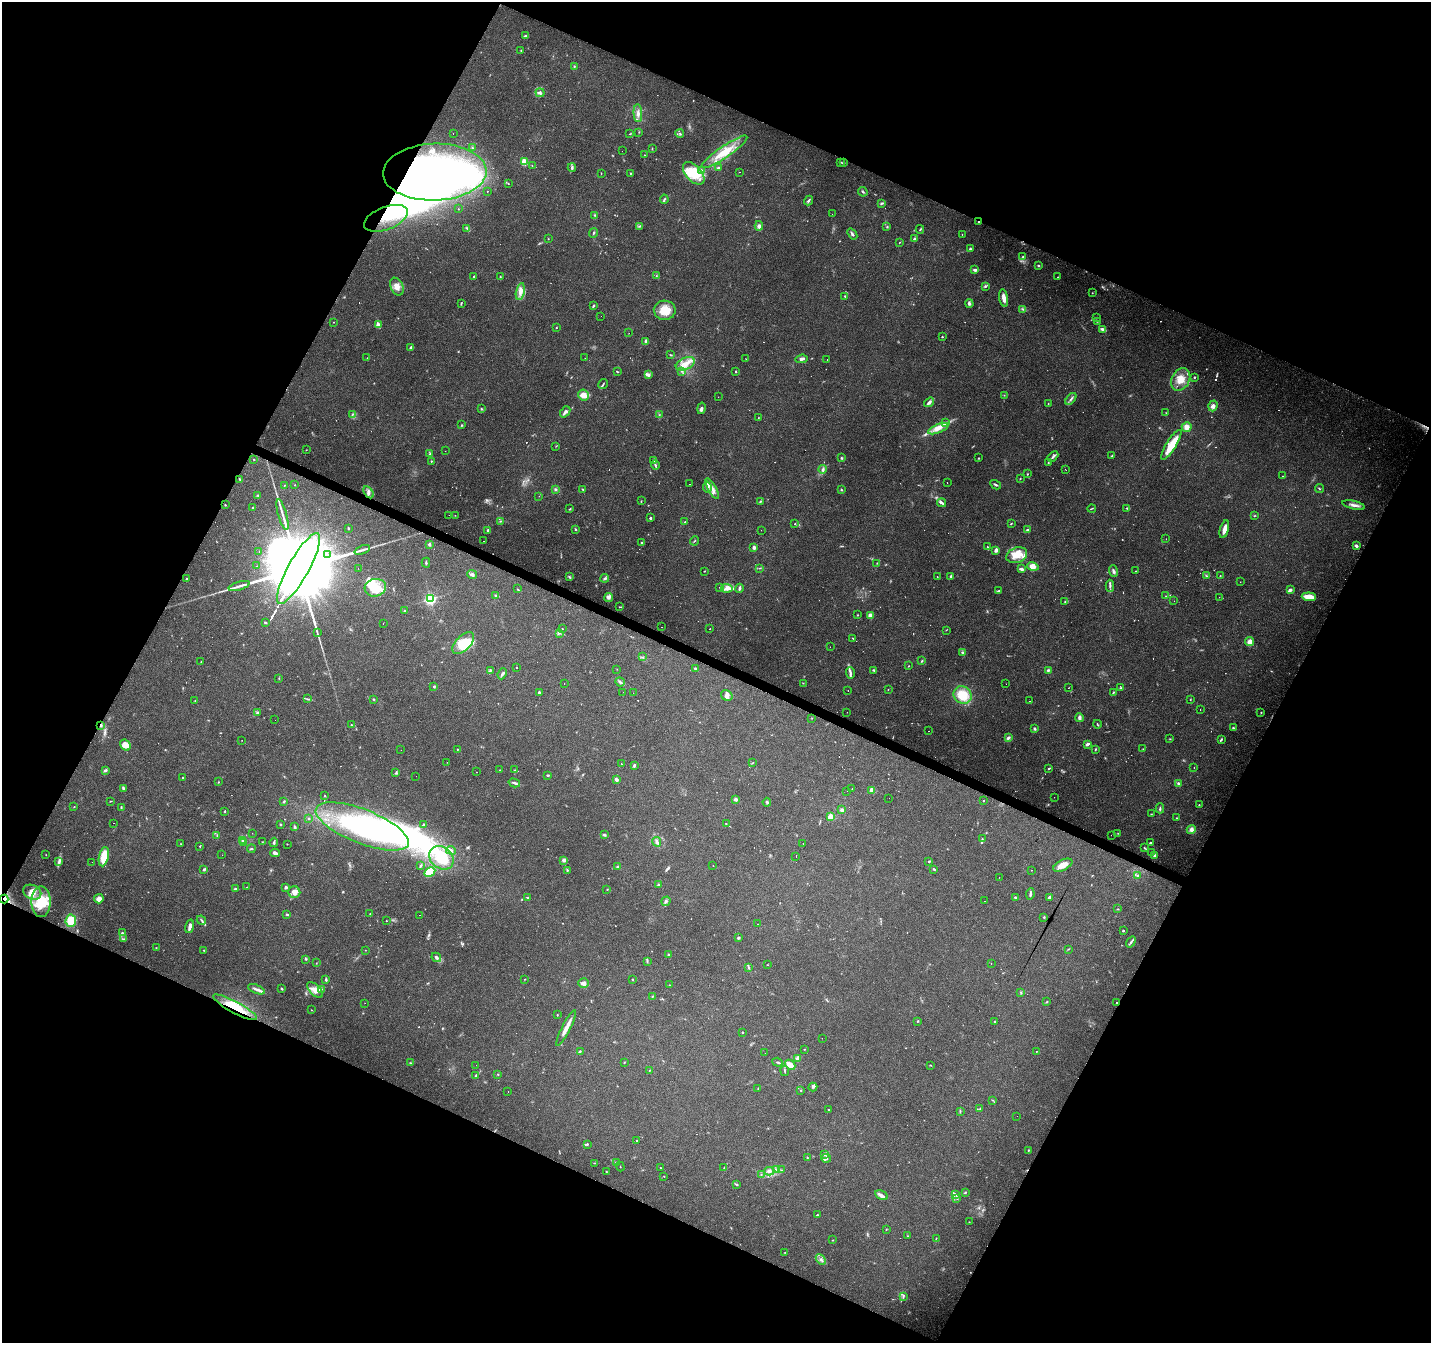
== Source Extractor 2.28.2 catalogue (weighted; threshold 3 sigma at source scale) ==
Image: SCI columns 1-5716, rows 199-5560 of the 5721 x 5825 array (HDU 1 of 3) = the unmasked area's bounding box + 8 px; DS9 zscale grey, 4 x 4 block average (1 PNG px = mean of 4 x 4 image px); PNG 1433 x 1345 px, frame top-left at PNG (2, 2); each listed source drawn as its Kron ellipse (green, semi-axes under 4 px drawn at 4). Shown black and unused: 45% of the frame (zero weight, under 2 of 3 exposures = <1% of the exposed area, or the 3 px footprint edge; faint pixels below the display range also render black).
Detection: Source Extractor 2.28.2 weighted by HDU 2 'WHT'. Background 0.132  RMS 0.008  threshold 0.0361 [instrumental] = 3 sigma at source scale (4.5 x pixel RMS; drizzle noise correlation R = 1.50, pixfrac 1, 0.0396/0.0396 arcsec/px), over >= 5 px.
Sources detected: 789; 29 too faint to see at this stretch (4 x 4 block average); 10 inside a brighter object's white glare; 64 cosmic-ray / hot-pixel residue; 1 long thin detection or spike segment (spike, bleed or trail) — neither listed nor drawn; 10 coinciding with a brighter row at this scale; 61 inside a brighter listed object's ellipse — not listed separately; of the other 614, all 500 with FLUX_AUTO >= 1.6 (the completeness limit of this list) listed and drawn (114 fainter detections not listed), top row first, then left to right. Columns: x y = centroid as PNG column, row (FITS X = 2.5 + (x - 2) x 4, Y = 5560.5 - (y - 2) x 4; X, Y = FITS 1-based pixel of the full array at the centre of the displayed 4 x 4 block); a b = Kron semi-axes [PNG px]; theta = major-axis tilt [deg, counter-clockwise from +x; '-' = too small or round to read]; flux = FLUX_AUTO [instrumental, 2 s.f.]
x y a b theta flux
525 36 3 2 - 7.6
521 50 2 2 - 3.8
574 67 2 2 - 2.6
540 93 4 3 - 8.3
638 113 9 3 -87 20
639 132 2 2 - 1.9
453 133 2 2 - 1.9
680 133 4 2 - 6
630 134 2 2 - 2.1
472 148 2 2 - 3
652 149 2 2 - 2.1
622 151 2 2 - 1.8
724 152 27 5 34 110
644 155 2 2 - 1.8
524 162 2 2 - 100
841 162 2 2 - 1.8
844 162 2 2 - 4.6
532 165 2 2 - 2.1
572 168 4 2 - 11
718 168 3 2 - 6.5
702 171 3 3 - 7.7
435 172 52 28 2 1500
740 172 2 2 - 4.7
601 173 3 2 - 2.2
630 173 2 2 - 3.7
694 173 13 7 -48 86
508 184 2 2 - 1.7
487 191 2 2 - 2.6
863 192 5 2 - 7.6
664 199 4 2 - 8.6
808 201 5 2 - 8.4
882 203 4 2 - 7.1
458 209 2 2 - 2
832 214 2 2 - 2.2
594 215 3 2 - 4.5
386 218 23 11 21 180
978 222 2 2 - 2.5
640 226 3 2 - 3.7
759 226 5 3 - 16
887 227 2 2 - 4.5
467 228 2 2 - 4.3
920 229 4 2 - 3.8
593 233 5 2 - 5.2
852 234 6 2 -52 10
962 235 3 2 - 1.6
548 239 2 2 - 2.4
914 239 2 2 - 5.4
899 242 2 2 - 1.9
970 249 3 3 - 6.4
1023 257 3 3 - 6
1038 266 2 2 - 4.5
975 270 4 3 - 11
656 276 2 2 - 2.4
474 277 3 2 - 4.5
500 277 3 2 - 4.7
1058 277 2 2 - 3.6
985 286 3 3 - 6.8
397 287 9 6 -65 34
520 291 8 4 78 34
1092 293 2 2 - 2.5
845 296 2 2 - 4.3
1004 298 9 3 -81 33
969 303 4 3 - 9.6
461 304 4 2 - 3.5
593 306 3 2 - 6
1023 309 3 2 - 4.7
665 310 11 9 -1 93
601 316 2 2 - 2.5
1096 318 2 2 - 2.3
1097 321 3 2 - 3
334 322 2 2 - 1.9
378 325 2 2 - 57
556 328 2 2 - 2.8
1102 329 3 2 - 18
629 333 2 2 - 4.1
942 337 2 2 - 6.6
646 341 3 2 - 32
411 347 4 3 - 8.9
671 355 4 2 - 3.2
367 358 2 2 - 1.8
585 358 2 2 - 2.1
746 359 2 2 - 1.7
802 359 6 3 5 13
827 360 2 2 - 4.5
685 364 10 6 24 46
681 371 2 2 - 4.3
617 372 3 2 - 2.8
736 372 2 2 - 7.2
649 375 3 2 - 16
1194 377 2 2 - 8.5
1181 379 12 9 60 70
603 384 5 2 - 4.8
584 395 6 5 - 38
1004 395 2 2 - 2
718 397 2 2 - 4.2
1071 399 7 2 51 11
929 402 5 4 - 14
1048 404 3 2 - 3.2
1213 406 5 4 - 20
701 408 6 3 76 11
481 409 3 2 - 4.8
565 412 6 2 50 18
1166 413 2 2 - 1.6
352 415 2 2 - 3.1
660 415 2 2 - 1.9
758 418 2 2 - 2.1
945 423 3 2 - 6.7
462 425 3 2 - 3.8
1187 427 5 5 - 30
938 429 11 3 22 33
1171 445 17 5 58 110
556 446 2 2 - 2.1
306 450 2 2 - 1.8
445 451 2 2 - 2.8
430 454 3 2 - 6.1
1112 456 2 2 - 7.9
1053 457 6 2 44 9.8
842 458 4 2 - 4.9
978 458 2 2 - 2.8
254 460 2 2 - 2.2
654 460 3 2 - 4.8
431 461 2 2 - 3.6
1048 463 2 2 - 2.7
655 465 5 2 - 8.6
823 469 4 3 - 9.8
1065 469 2 2 - 2.9
1027 474 2 2 - 4.1
1282 476 2 2 - 3.2
239 479 3 2 - 3.1
1020 479 2 2 - 2.3
947 482 2 2 - 3.1
690 484 2 2 - 2.6
284 485 2 2 - 2.2
295 485 2 2 - 1.9
996 485 6 2 -30 6.8
707 487 5 3 - 16
555 489 3 3 - 6.8
583 489 3 2 - 3.9
712 489 12 3 -62 28
1319 489 4 2 - 3.9
841 490 3 2 - 4.3
368 492 7 3 -57 16
258 495 3 2 - 4.5
539 496 2 2 - 1.8
641 501 2 2 - 2.1
761 501 2 2 - 2.2
942 503 5 3 - 11
225 505 2 2 - 3.8
1354 505 11 3 -13 21
253 508 2 2 - 3.4
1092 508 4 2 - 3.2
1127 508 4 2 - 6.5
570 509 3 2 - 3.9
282 514 16 2 -74 27
449 515 2 2 - 2.3
455 515 2 2 - 1.6
1254 516 3 2 - 2.9
650 518 2 2 - 14
500 521 2 2 - 2.3
685 522 2 2 - 2.2
1011 523 3 2 - 3.7
795 524 2 2 - 2
348 528 2 2 - 6.2
576 529 3 2 - 5.4
1224 529 9 3 75 38
488 530 3 2 - 9.7
761 530 2 2 - 1.8
1027 530 2 2 - 8.6
1166 539 2 2 - 1.9
483 541 2 2 - 2.6
694 541 5 2 - 3.7
642 543 3 2 - 5
429 544 2 2 - 22
1356 546 4 3 - 10
754 547 2 2 - 59
987 547 3 2 - 3.6
362 550 8 2 22 12
996 550 4 2 - 15
259 551 2 2 - 2.9
327 555 2 2 - 15
1017 555 11 7 21 84
426 563 5 2 - 6.1
877 563 2 2 - 1.9
257 566 2 2 - 3.2
1033 566 6 4 -15 51
358 568 2 2 - 2.2
760 568 2 2 - 1.9
298 569 40 10 61 180000
1021 569 3 2 - 17
705 571 2 2 - 2.5
1113 571 6 3 -70 12
1135 571 2 2 - 2
472 574 5 4 - 11
951 576 4 2 - 6.7
1206 576 3 2 - 5.8
1220 576 3 2 - 3.2
569 577 4 2 - 3.6
937 577 2 2 - 2.9
605 578 4 3 - 9.8
186 579 3 2 - 3.4
1240 582 2 2 - 2.5
239 586 11 2 16 22
1110 586 6 2 -89 10
720 587 3 2 - 3.1
375 588 11 9 14 90
727 588 6 4 -3 21
739 588 4 2 - 9.7
517 589 3 2 - 2.7
1290 590 3 3 - 12
999 591 3 2 - 4.4
495 595 3 2 - 5.8
1166 596 2 2 - 2.1
609 597 4 3 - 16
1219 597 2 2 - 17
1309 597 7 3 -5 67
430 599 3 3 - 600
1174 601 2 2 - 2.7
1065 602 3 2 - 3.4
619 607 3 2 - 3.1
405 611 3 3 - 5.2
858 615 2 2 - 3
870 615 3 3 - 25
265 622 2 2 - 4.9
383 623 2 2 - 5.6
661 627 2 2 - 1.8
562 629 2 2 - 2.2
710 629 2 2 - 5.5
946 630 2 2 - 1.9
317 633 3 2 - 3.4
559 633 2 2 - 3.2
852 638 2 2 - 2.2
1250 642 5 4 - 29
463 643 14 7 46 140
830 647 2 2 - 1.6
963 653 3 2 - 11
643 657 2 2 - 2.8
922 661 2 2 - 6.1
201 662 2 2 - 2.3
908 666 2 2 - 2.1
516 667 2 2 - 100
617 669 2 2 - 1.8
696 669 3 2 - 4.2
490 670 4 2 - 4.8
874 670 3 2 - 6.3
1048 670 4 2 - 6.7
850 673 6 2 -88 11
502 674 5 3 - 9
279 678 3 2 - 2.3
620 682 5 2 - 7.5
564 683 2 2 - 3.1
803 683 2 2 - 2.4
1006 684 2 2 - 2.7
433 687 3 2 - 2.8
1068 688 2 2 - 1.8
1121 688 3 2 - 4.3
888 689 2 2 - 1.7
848 690 2 2 - 7.1
623 692 2 2 - 2.3
1113 692 3 2 - 4.5
539 693 3 2 - 9.2
633 693 2 2 - 2.2
727 695 6 5 - 17
963 695 9 8 - 110
307 699 3 2 - 5
374 699 2 2 - 4.9
195 700 2 2 - 2.4
1190 700 2 2 - 2.2
1030 701 2 2 - 5.3
1200 710 2 2 - 7.9
847 712 2 2 - 2.4
1261 712 2 2 - 3.6
258 713 3 3 - 7.3
812 718 2 2 - 1.6
1079 718 4 2 - 19
275 720 2 2 - 2.7
1097 724 4 2 - 3.9
101 725 3 2 - 6.1
352 725 3 2 - 3.9
1233 728 2 2 - 6.1
1035 729 3 2 - 7.4
929 731 2 2 - 14
1008 738 3 3 - 12
1170 739 3 2 - 2.2
1221 739 2 2 - 5.2
242 740 2 2 - 4.3
1087 744 4 2 - 11
125 745 6 5 - 48
457 749 2 2 - 2.7
1095 749 3 2 - 4.4
1143 749 3 2 - 2.6
401 750 2 2 - 3.3
447 762 2 2 - 2.5
752 763 2 2 - 2.6
621 764 2 2 - 1.6
634 765 4 2 - 7.7
1049 768 3 2 - 5.6
1194 768 2 2 - 3.3
105 770 4 3 - 7.7
500 770 2 2 - 2
515 770 4 2 - 3.9
476 772 2 2 - 4
396 773 3 2 - 3.1
548 775 3 2 - 7.7
416 776 2 2 - 5.3
183 778 2 2 - 5.5
616 779 3 3 - 16
218 782 2 2 - 2.7
514 783 6 2 -15 9.6
1178 784 3 2 - 9.2
123 788 3 2 - 8
852 788 2 2 - 3.9
872 790 4 3 - 32
847 791 2 2 - 3.6
325 796 2 2 - 2.5
1054 797 2 2 - 2.2
889 798 2 2 - 2.7
736 799 2 2 - 47
111 801 3 2 - 2.8
284 801 3 2 - 3.6
983 801 2 2 - 2.8
767 802 4 3 - 7.7
1199 805 2 2 - 4.5
74 807 2 2 - 2.3
121 807 3 2 - 3.5
1160 808 5 2 - 6.9
842 810 3 2 - 17
225 811 3 2 - 3.6
1151 814 2 2 - 2.4
830 817 2 2 - 130
309 818 2 2 - 4
1177 818 2 2 - 2.1
114 823 2 2 - 12
280 824 2 2 - 4.5
726 824 2 2 - 2.2
423 825 3 2 - 6.4
362 826 49 17 -21 720
295 827 4 2 - 10
1191 829 5 4 - 20
252 833 2 2 - 4.1
1118 833 2 2 - 1.7
604 835 3 2 - 6.9
1111 835 2 2 - 2
217 836 3 2 - 2.7
982 839 4 2 - 5.6
242 840 3 2 - 5.9
244 842 3 2 - 5.9
262 842 2 2 - 2.4
274 842 5 2 - 7.3
657 842 5 3 - 13
803 843 2 2 - 4
1150 843 2 2 - 6.9
181 844 2 2 - 1.7
287 844 2 2 - 2.5
200 846 2 2 - 3.2
1144 847 2 2 - 2.8
251 849 4 2 - 5.3
451 850 5 3 - 16
1152 852 2 2 - 2.2
275 853 4 3 - 17
46 855 2 2 - 1.7
222 855 2 2 - 31
1154 855 4 2 - 11
104 857 10 5 77 99
796 857 2 2 - 1.8
441 858 13 10 -40 210
564 860 3 3 - 23
929 861 4 2 - 4.6
59 862 3 2 - 7.1
92 862 2 2 - 3.8
713 865 2 2 - 2.1
1063 865 10 5 26 44
420 866 2 2 - 3
618 867 3 3 - 5.8
934 869 4 2 - 5.4
204 870 4 2 - 6.1
567 870 4 2 - 5
1031 870 2 2 - 2.1
430 872 6 4 31 90
1137 875 3 2 - 4.9
999 877 2 2 - 2.9
658 884 2 2 - 4.4
247 887 2 2 - 3
286 887 4 3 - 7.7
236 889 3 3 - 7.6
607 889 2 2 - 2.4
32 892 9 7 -23 43
294 892 6 6 - 33
1030 894 6 2 82 11
1015 897 2 2 - 5.6
1049 897 4 2 - 7.1
528 898 3 2 - 3.3
4 899 4 3 - 14
99 899 5 4 - 26
666 901 5 3 - 10
985 901 2 2 - 2.3
41 902 15 9 90 120
1118 909 2 2 - 3.2
287 914 3 2 - 6.2
370 914 2 2 - 2.3
419 915 2 2 - 11
1044 917 2 2 - 5.2
201 920 5 2 - 7.4
71 921 6 5 - 120
386 921 2 2 - 2.5
757 924 2 2 - 2.6
190 926 7 3 76 19
1123 931 2 2 - 14
122 933 2 2 - 6.3
738 938 3 2 - 6.6
123 939 3 2 - 4.8
1131 942 6 2 53 10
156 948 2 2 - 2.3
1068 949 2 2 - 2.5
204 950 2 2 - 3.6
365 950 2 2 - 1.7
669 955 3 2 - 8.3
436 957 5 3 - 11
306 959 2 2 - 2.1
647 961 2 2 - 2.6
316 963 2 2 - 1.8
991 963 2 2 - 5.7
767 965 2 2 - 1.6
749 967 3 2 - 4.8
525 979 2 2 - 2
326 980 4 2 - 6
633 980 2 2 - 2.7
583 983 5 4 - 17
669 985 2 2 - 2
256 989 9 3 -23 16
281 989 3 2 - 5.7
321 989 2 2 - 3.9
315 990 10 5 -46 34
1020 992 2 2 - 2.2
652 996 2 2 - 2.4
1047 1002 4 2 - 3.3
1117 1002 2 2 - 16
365 1003 2 2 - 6.3
235 1007 24 6 -28 130
311 1010 3 2 - 2.5
557 1015 2 2 - 2.7
918 1021 3 2 - 3.1
994 1021 2 2 - 2.6
566 1028 20 3 63 44
742 1032 2 2 - 3.8
822 1038 2 2 - 2.5
804 1049 3 2 - 1.7
580 1051 2 2 - 2.7
1036 1051 2 2 - 2.5
765 1053 2 2 - 1.7
798 1058 4 2 - 31
778 1062 6 2 -19 7.5
411 1063 2 2 - 2.7
624 1063 2 2 - 2.2
476 1065 2 2 - 3.1
790 1065 6 3 -40 47
930 1065 3 2 - 1.9
649 1070 2 2 - 2
785 1071 5 2 - 4.3
498 1074 2 2 - 3.2
476 1076 3 2 - 4.1
813 1087 4 2 - 7.4
758 1088 2 2 - 2.6
801 1090 2 2 - 2.6
508 1091 2 2 - 2.1
992 1100 2 2 - 2.1
980 1109 2 2 - 1.7
828 1110 2 2 - 3.1
960 1111 3 2 - 4.3
1017 1116 2 2 - 1.9
637 1140 2 2 - 2.1
587 1144 3 2 - 5.8
1028 1150 2 2 - 3
825 1154 3 3 - 8.6
807 1157 3 2 - 2.6
826 1158 5 2 - 8.2
594 1163 2 2 - 3.1
616 1163 3 2 - 6
620 1167 5 2 - 1.9
660 1168 2 2 - 1.8
724 1168 2 2 - 2.3
777 1170 2 2 - 4.3
782 1170 3 2 - 3.4
606 1171 2 2 - 2
769 1171 5 3 - 12
761 1174 2 2 - 2.3
664 1176 2 2 - 2
736 1184 3 2 - 4.1
965 1192 3 2 - 4.1
955 1194 3 2 - 4.8
881 1195 7 3 -29 16
957 1198 3 2 - 2.6
817 1215 3 2 - 3.7
969 1222 2 2 - 2.2
886 1229 2 2 - 3
908 1236 3 2 - 3.1
936 1238 2 2 - 2.1
832 1240 2 2 - 1.7
785 1252 2 2 - 1.7
821 1260 6 3 -45 15
903 1296 4 2 - 3.7
Overlapping masked pixels (flux is a lower limit): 6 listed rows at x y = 435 172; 386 218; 978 222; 101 725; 4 899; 235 1007
Diffuse or blended objects may show on this block-average render without a row.